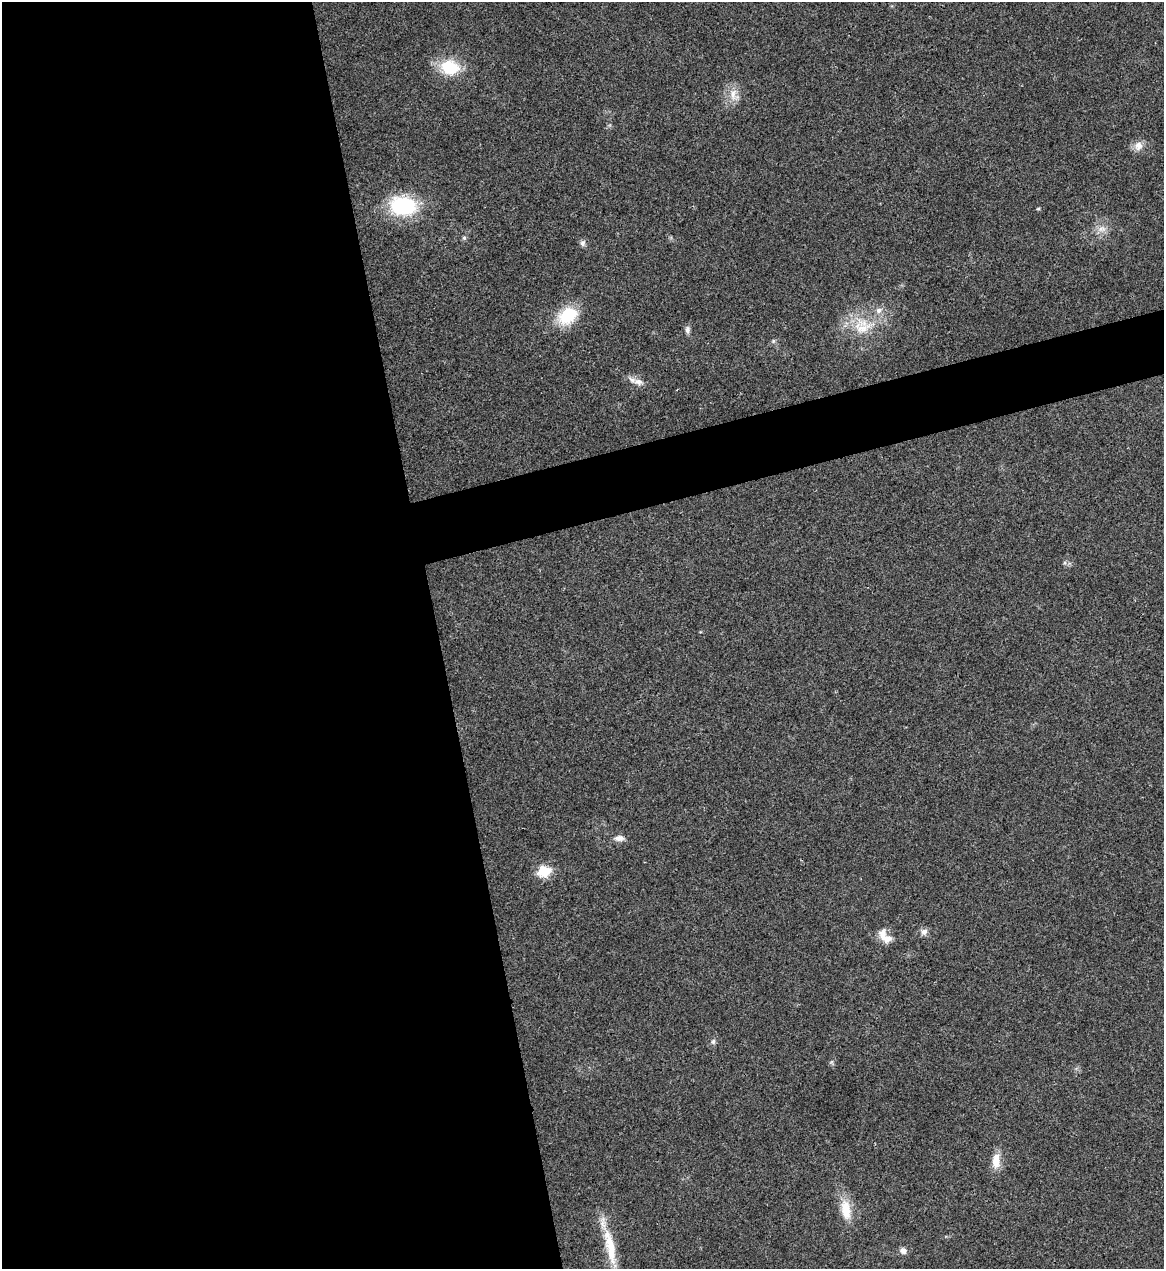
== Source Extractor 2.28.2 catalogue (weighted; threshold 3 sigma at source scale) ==
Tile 9 of 4 x 4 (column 1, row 3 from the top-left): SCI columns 145-1306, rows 1270-2536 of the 5055 x 5071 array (HDU 1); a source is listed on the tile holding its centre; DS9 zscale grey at full resolution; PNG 1166 x 1271 px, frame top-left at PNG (2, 2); no overlay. Shown black and unused: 41% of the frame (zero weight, under 3 of 4 exposures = <1% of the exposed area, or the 3 px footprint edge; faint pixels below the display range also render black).
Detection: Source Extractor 2.28.2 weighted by HDU 2 'WHT'; one run over the whole footprint, this tile lists its part. Background 0.0197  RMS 0.0042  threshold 0.0189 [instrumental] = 3 sigma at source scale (4.5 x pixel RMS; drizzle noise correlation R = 1.50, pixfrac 1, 0.05/0.05 arcsec/px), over >= 5 px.
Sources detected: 23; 1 inside a brighter listed object's ellipse — not listed separately; the other 22 listed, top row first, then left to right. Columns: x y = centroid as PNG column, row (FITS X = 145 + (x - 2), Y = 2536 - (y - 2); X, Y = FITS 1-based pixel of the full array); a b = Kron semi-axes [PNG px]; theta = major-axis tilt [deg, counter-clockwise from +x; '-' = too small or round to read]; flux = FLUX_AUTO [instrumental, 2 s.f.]
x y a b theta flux
450 68 18 14 -14 17
733 94 16 8 87 4.1
1138 146 12 10 74 3.1
403 206 24 17 -3 33
1038 209 5 3 - 0.44
1102 229 12 6 8 2.5
464 238 6 5 - 0.69
583 243 8 7 - 1.2
879 310 8 8 - 1.9
568 316 25 18 37 14
862 328 28 15 6 12
687 330 10 6 88 1.4
638 382 13 8 -10 2.7
619 838 12 7 3 2.3
544 871 6 6 - 26
924 932 9 8 - 1.7
886 938 21 11 -25 4.5
713 1041 7 5 68 0.93
996 1161 19 9 88 5.4
846 1210 30 13 -80 8.5
610 1247 53 12 -78 13
903 1250 8 8 - 1.9